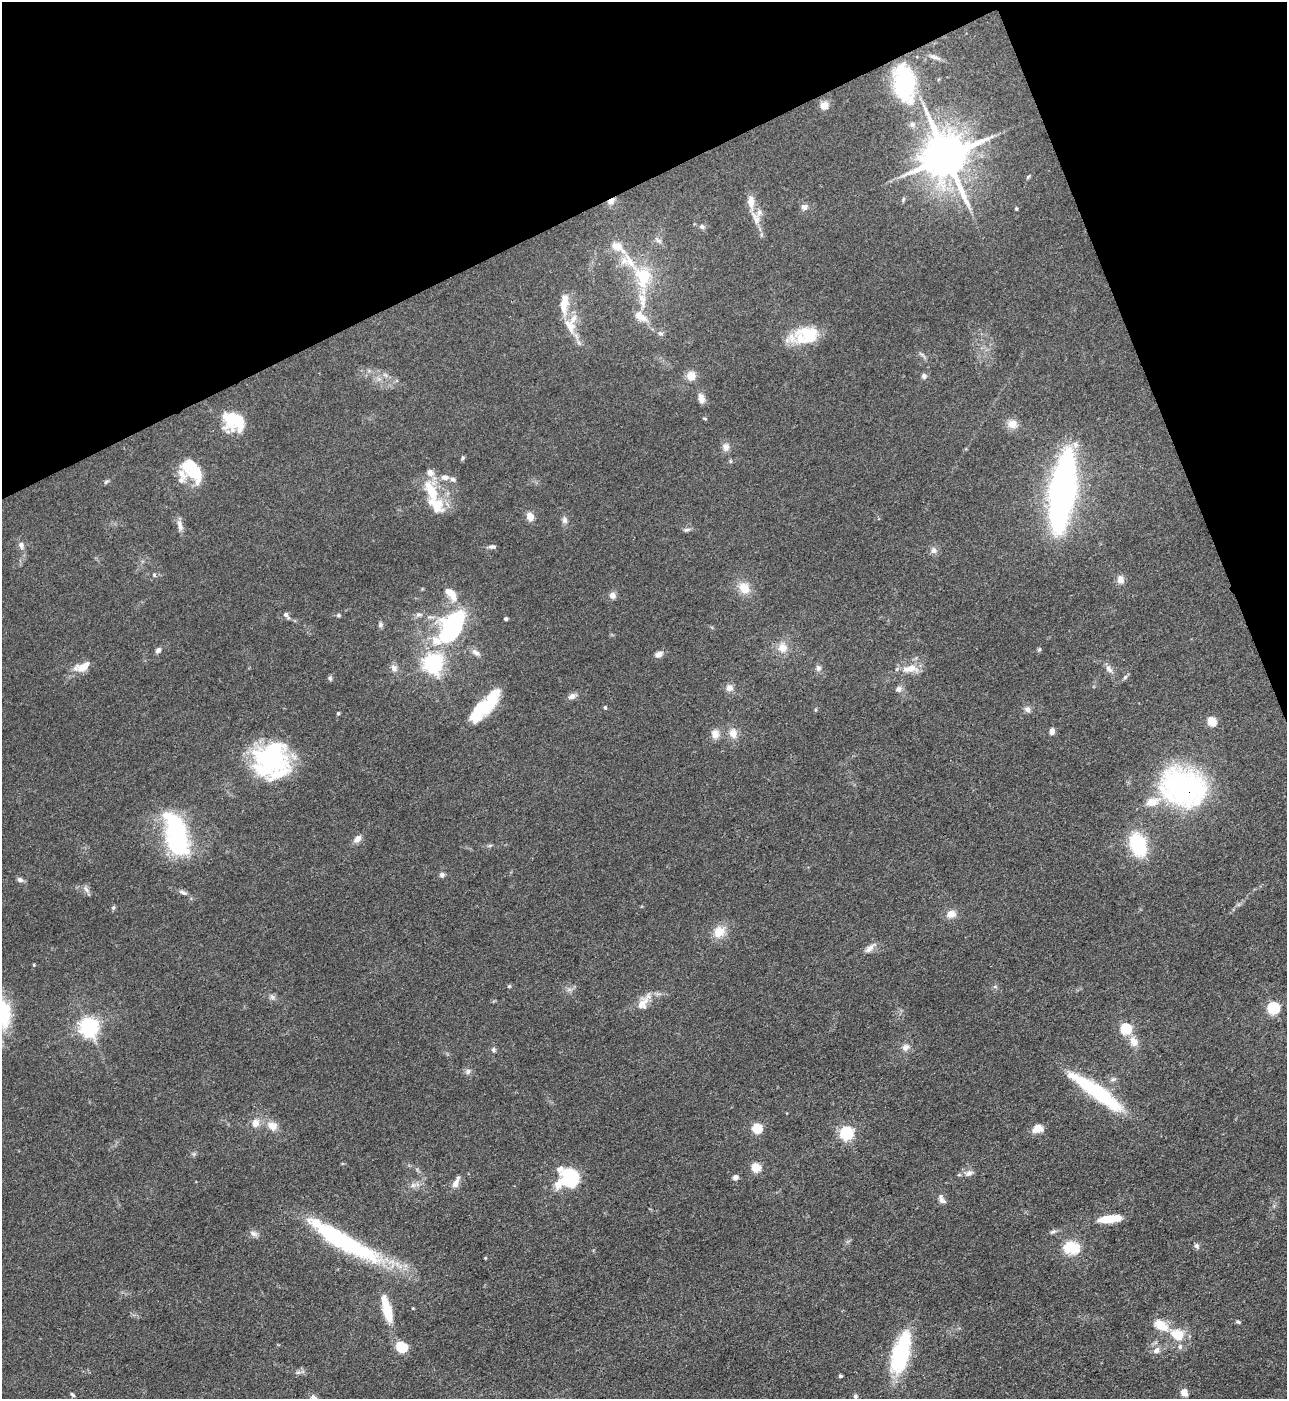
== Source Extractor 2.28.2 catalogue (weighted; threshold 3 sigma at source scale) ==
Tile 3 of 4 x 4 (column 3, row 1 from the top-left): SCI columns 2858-4142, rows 4193-5589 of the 5581 x 5590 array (HDU 1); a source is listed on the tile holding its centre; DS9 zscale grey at full resolution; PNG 1289 x 1401 px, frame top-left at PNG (2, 2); no overlay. Shown black and unused: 20% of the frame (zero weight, under 3 of 4 exposures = <1% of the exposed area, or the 3 px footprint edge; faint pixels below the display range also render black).
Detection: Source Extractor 2.28.2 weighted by HDU 2 'WHT'; one run over the whole footprint, this tile lists its part. Background 0.0534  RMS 0.0055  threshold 0.0246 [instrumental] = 3 sigma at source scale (4.5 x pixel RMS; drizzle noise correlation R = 1.50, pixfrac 1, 0.05/0.05 arcsec/px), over >= 5 px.
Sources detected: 158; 8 inside a brighter object's white glare — not listed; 15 inside a brighter listed object's ellipse — not listed separately; the other 135 listed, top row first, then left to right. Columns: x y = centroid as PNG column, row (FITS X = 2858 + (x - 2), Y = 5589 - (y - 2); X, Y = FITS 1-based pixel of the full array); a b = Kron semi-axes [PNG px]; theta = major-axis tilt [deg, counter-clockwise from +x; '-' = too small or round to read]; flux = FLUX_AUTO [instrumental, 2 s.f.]
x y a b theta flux
935 57 17 5 -18 2.5
904 83 39 22 -82 58
824 105 10 9 - 4.5
912 124 8 7 - 2
946 157 13 12 - 2600
1028 177 7 3 54 0.71
903 199 7 4 71 0.89
611 201 9 6 32 3.1
804 207 8 7 - 2.4
1016 209 4 3 - 0.71
756 218 22 11 -73 7
702 227 7 6 - 1.5
659 241 10 6 -30 1.8
618 247 22 11 -36 8
643 277 31 22 -83 26
564 304 29 11 85 9.6
640 316 21 10 -33 7.5
570 326 23 12 -62 9.8
660 334 7 6 - 1.4
805 335 34 17 13 22
385 375 8 4 -37 1.4
691 376 11 10 - 5.1
924 376 7 6 - 1.7
701 398 12 7 -71 3.7
231 419 20 16 45 21
1012 424 13 11 -8 5.3
1075 445 10 8 -65 3
726 447 10 8 -74 3.5
463 458 7 5 87 0.91
730 461 6 4 -72 0.67
188 465 20 15 -7 11
445 477 11 7 -5 3.2
198 481 17 9 72 5.3
106 482 8 5 30 0.95
431 491 34 15 -65 19
1062 491 49 16 82 270
530 516 8 6 -66 5.8
564 520 9 7 -86 2.2
180 525 17 6 -77 3.2
686 530 10 5 13 1.4
21 545 9 7 -78 2.3
492 547 10 5 -3 1.5
933 550 9 7 72 2.2
154 575 6 4 -70 0.81
1120 579 11 8 -78 3.5
744 588 15 12 -44 8.4
451 594 19 9 -49 9.1
612 595 8 8 - 2.6
419 614 10 7 11 2
286 615 11 5 -51 1.8
338 615 6 5 - 0.85
506 619 4 3 - 1.3
380 625 8 6 -79 1.4
452 626 28 14 56 120
782 648 13 12 - 6.1
1039 649 5 5 - 0.75
158 650 8 6 50 1.8
476 652 14 7 -37 2.8
659 654 10 7 29 2.5
433 663 7 7 - 310
82 667 21 10 19 7.6
394 668 11 8 -57 2.8
818 668 8 7 - 1.8
910 669 25 10 1 7.5
1109 669 14 7 -53 2.9
1125 677 6 5 - 1.1
330 678 7 5 -75 1
729 688 9 8 - 3.1
898 689 8 7 - 2
572 696 11 7 24 2.6
605 707 4 4 - 0.99
481 709 37 13 45 33
1027 709 9 8 - 2.2
338 713 4 3 - 0.97
1212 722 5 5 - 27
1052 731 7 5 82 2.8
733 733 12 9 -78 5.3
715 734 10 9 - 4.9
273 756 45 33 28 64
1183 787 48 37 -20 120
176 834 52 23 -76 71
357 839 10 7 46 3.4
490 845 6 4 19 0.81
1138 845 23 15 -72 36
442 875 7 5 -38 1.8
20 880 7 6 - 1.8
86 889 12 6 -48 2.1
183 892 12 5 -26 2.1
113 908 7 5 54 0.92
951 914 11 9 12 5
719 932 12 10 40 9.8
870 948 17 7 42 3.3
34 965 4 3 - 0.41
509 986 5 4 - 0.68
272 997 9 7 -73 1.8
643 1003 22 12 60 6.8
1273 1008 6 5 - 72
3 1013 37 20 -83 31
89 1027 7 7 - 260
1125 1029 6 5 - 44
1134 1041 13 10 -63 5.3
905 1047 9 9 - 3.1
493 1050 6 4 -69 1.1
468 1071 8 6 75 1.6
1086 1085 47 15 -33 37
255 1123 11 9 72 4.7
272 1126 13 10 -26 6
757 1128 5 5 - 35
1037 1129 11 8 21 6.2
846 1133 6 6 - 110
756 1168 5 5 - 27
969 1173 12 8 11 3
735 1177 7 6 - 2
569 1178 24 21 20 38
455 1183 13 8 63 3.7
413 1185 7 7 - 1.9
942 1199 14 7 -61 2.6
1110 1219 26 8 7 11
1053 1232 8 5 29 1.4
253 1234 12 6 -28 2.2
343 1241 93 17 -30 80
1196 1246 7 7 - 1.5
1071 1248 23 17 -7 14
485 1258 4 3 - 0.51
387 1311 26 10 -77 14
1238 1322 7 4 -9 0.83
1177 1335 20 16 -30 13
401 1347 10 9 - 17
1156 1350 9 8 - 3
900 1356 34 17 76 51
298 1372 8 5 7 1.6
840 1376 4 3 - 1.1
1184 1392 8 7 - 3.9
72 1394 7 4 -42 0.87
855 1396 7 6 - 1.4
Overlapping masked pixels (flux is a lower limit): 2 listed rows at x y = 611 201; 1183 787
Isophote crosses this tile's border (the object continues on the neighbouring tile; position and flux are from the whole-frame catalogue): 1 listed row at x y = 3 1013